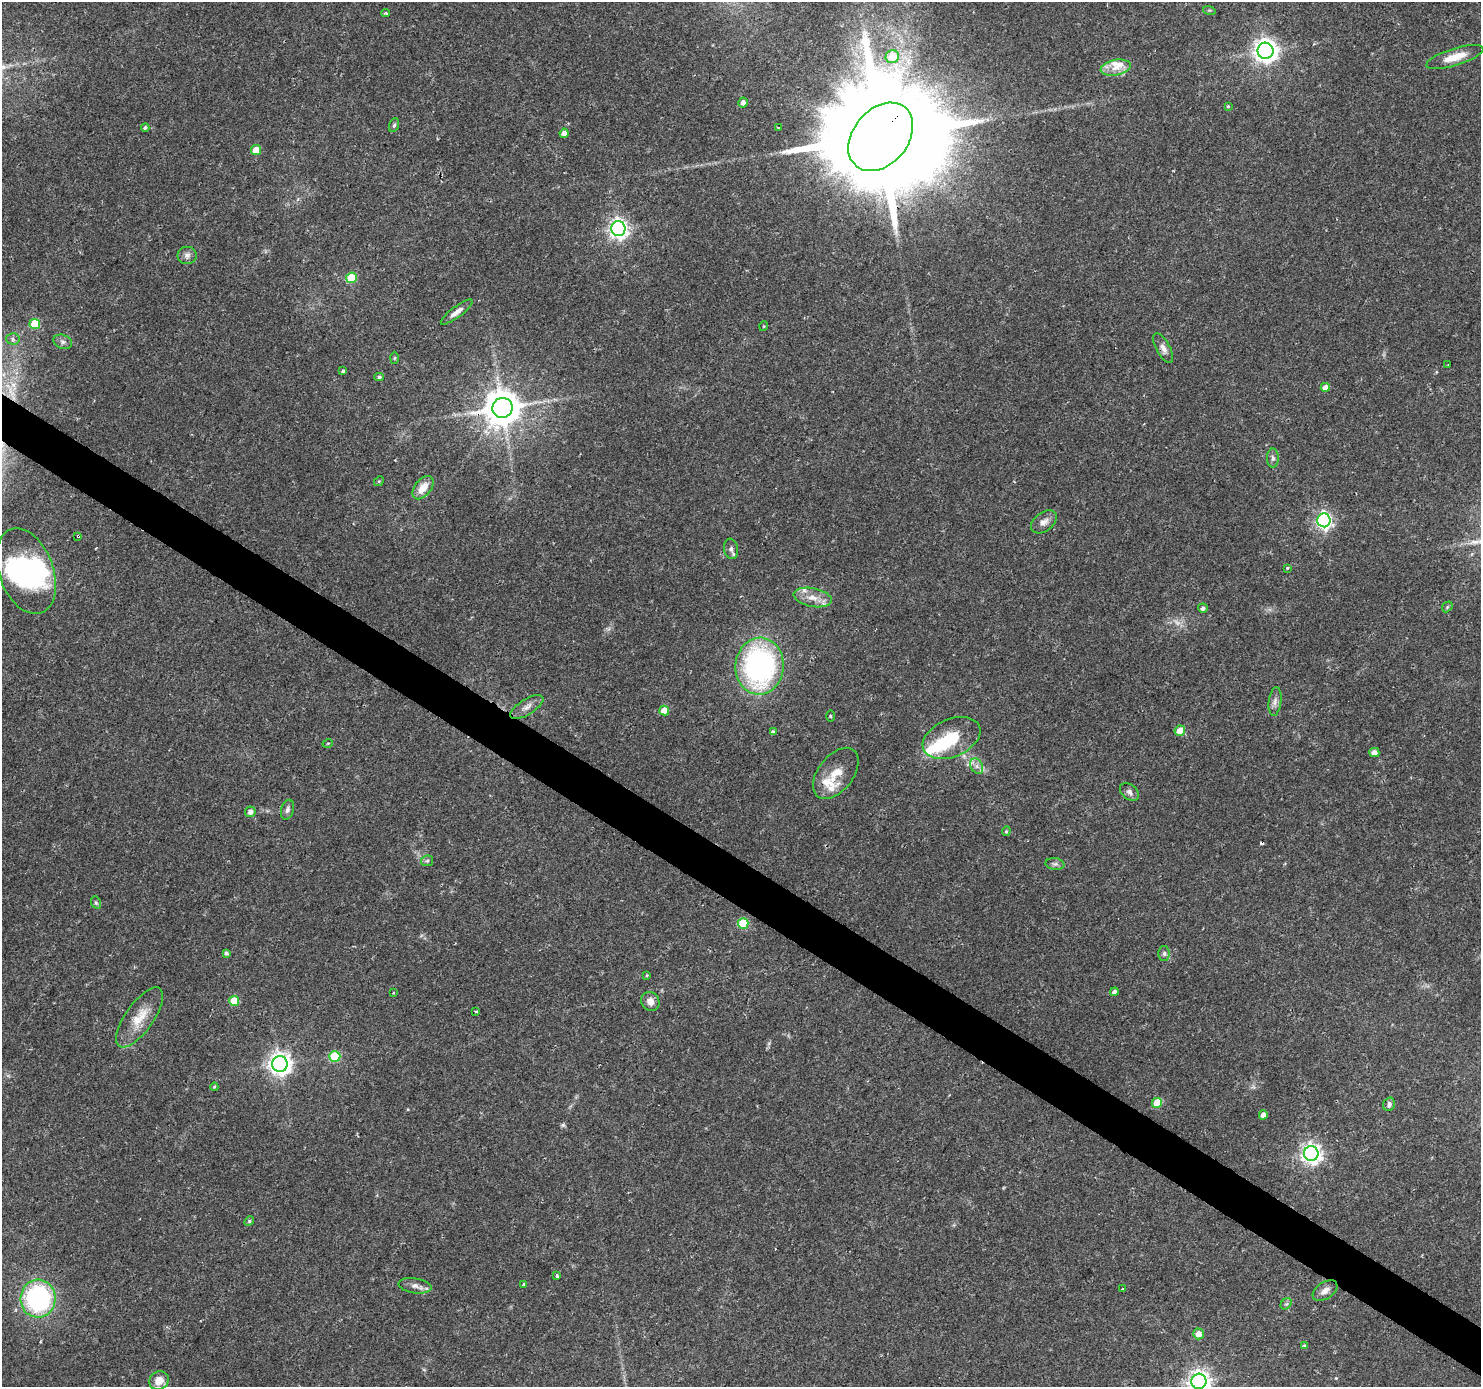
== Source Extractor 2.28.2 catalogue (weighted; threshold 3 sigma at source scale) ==
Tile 6 of 4 x 4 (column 2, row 2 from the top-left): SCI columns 1480-2958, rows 2957-4341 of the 5920 x 5979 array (HDU 1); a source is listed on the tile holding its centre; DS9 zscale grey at full resolution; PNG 1483 x 1389 px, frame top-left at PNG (2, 2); each listed source drawn as its Kron ellipse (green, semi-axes under 4 px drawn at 4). Shown black and unused: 3% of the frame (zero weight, under 2 of 3 exposures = <1% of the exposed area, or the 3 px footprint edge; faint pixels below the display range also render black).
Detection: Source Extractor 2.28.2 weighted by HDU 2 'WHT'; one run over the whole footprint, this tile lists its part. Background 0.0376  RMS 0.0034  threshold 0.0153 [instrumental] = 3 sigma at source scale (4.5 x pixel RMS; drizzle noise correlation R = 1.50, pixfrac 1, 0.0396/0.0396 arcsec/px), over >= 5 px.
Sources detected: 100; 1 too faint to see at this stretch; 4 inside a brighter object's white glare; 1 cosmic-ray / hot-pixel residue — neither listed nor drawn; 5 inside a brighter listed object's ellipse — not listed separately; the other 89 listed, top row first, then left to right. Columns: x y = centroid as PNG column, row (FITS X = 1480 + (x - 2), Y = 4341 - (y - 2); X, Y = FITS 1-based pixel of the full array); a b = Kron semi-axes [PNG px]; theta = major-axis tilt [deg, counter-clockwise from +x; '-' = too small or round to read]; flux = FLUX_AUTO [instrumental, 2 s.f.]
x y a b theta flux
1209 10 6 4 -17 0.41
386 13 4 3 - 0.55
1265 51 8 8 - 270
892 57 7 6 - 9.3
1455 57 30 8 17 6.3
1116 68 15 7 10 3.4
743 103 5 4 - 1.8
1228 106 4 3 - 0.36
394 125 7 4 69 0.69
145 128 4 4 - 0.61
778 128 3 2 - 0.55
564 133 4 4 - 2.1
881 137 38 27 50 13000
256 150 5 5 - 6.5
618 229 7 7 - 160
187 255 9 9 - 1.4
351 278 5 5 - 17
457 312 19 5 37 2.2
35 324 5 5 - 16
764 326 5 3 - 0.3
13 339 6 6 - 1
63 342 10 7 -20 1.3
1163 348 16 7 -62 2
394 358 6 4 88 0.41
1448 365 3 2 - 0.38
343 371 4 3 - 0.57
379 377 5 4 - 0.75
1325 387 5 4 - 3
502 408 10 10 - 890
1273 458 9 6 -90 1.1
379 481 5 4 - 0.37
423 488 13 8 51 4.8
1324 520 7 6 - 98
1044 522 14 9 37 2.3
78 536 3 3 - 1.7
731 549 10 7 -82 1.3
1287 568 3 3 - 0.37
26 571 45 27 -69 36
813 598 19 9 -11 4.2
1447 607 6 4 48 0.43
1203 608 5 4 - 1
760 666 28 24 85 84
1275 701 14 6 83 1.7
527 707 19 7 32 2.5
664 710 5 5 - 5.7
830 716 5 3 - 0.36
1180 731 5 5 - 4.9
773 732 4 4 - 1
952 738 30 19 23 13
328 743 5 3 - 0.33
1374 753 5 4 - 2.4
977 766 8 6 -60 1.4
836 773 29 17 52 7
1129 792 11 7 -41 1.4
288 810 10 6 74 1.1
250 812 5 5 - 1.6
1006 831 5 4 - 0.45
427 861 6 5 - 0.65
1055 864 9 6 -8 1
96 902 6 4 -69 0.62
743 923 5 5 - 19
226 953 4 4 - 0.84
1164 954 7 6 - 0.88
647 975 4 3 - 0.35
1114 992 4 4 - 1.6
393 993 4 3 - 0.34
234 1001 5 5 - 11
650 1001 10 9 - 2.5
476 1011 3 2 - 0.42
140 1017 35 14 55 8
335 1056 5 5 - 20
280 1064 8 7 - 240
214 1087 4 4 - 0.32
1157 1103 5 5 - 8.5
1389 1104 7 5 72 1.1
1263 1115 4 4 - 2.5
1311 1153 7 7 - 170
249 1221 5 4 - 0.49
557 1276 4 3 - 0.79
524 1284 3 3 - 1.2
415 1286 16 7 -8 2.1
1122 1289 3 2 - 0.39
1325 1291 14 8 34 2.1
38 1299 19 17 86 51
1286 1304 6 5 - 0.61
1198 1334 5 5 - 2.8
1304 1345 4 3 - 0.52
159 1380 10 9 - 3.8
1199 1381 7 7 - 220
Overlapping masked pixels (flux is a lower limit): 3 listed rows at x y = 881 137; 502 408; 78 536
Isophote crosses this tile's border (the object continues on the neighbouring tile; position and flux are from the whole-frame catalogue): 1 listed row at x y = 1199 1381